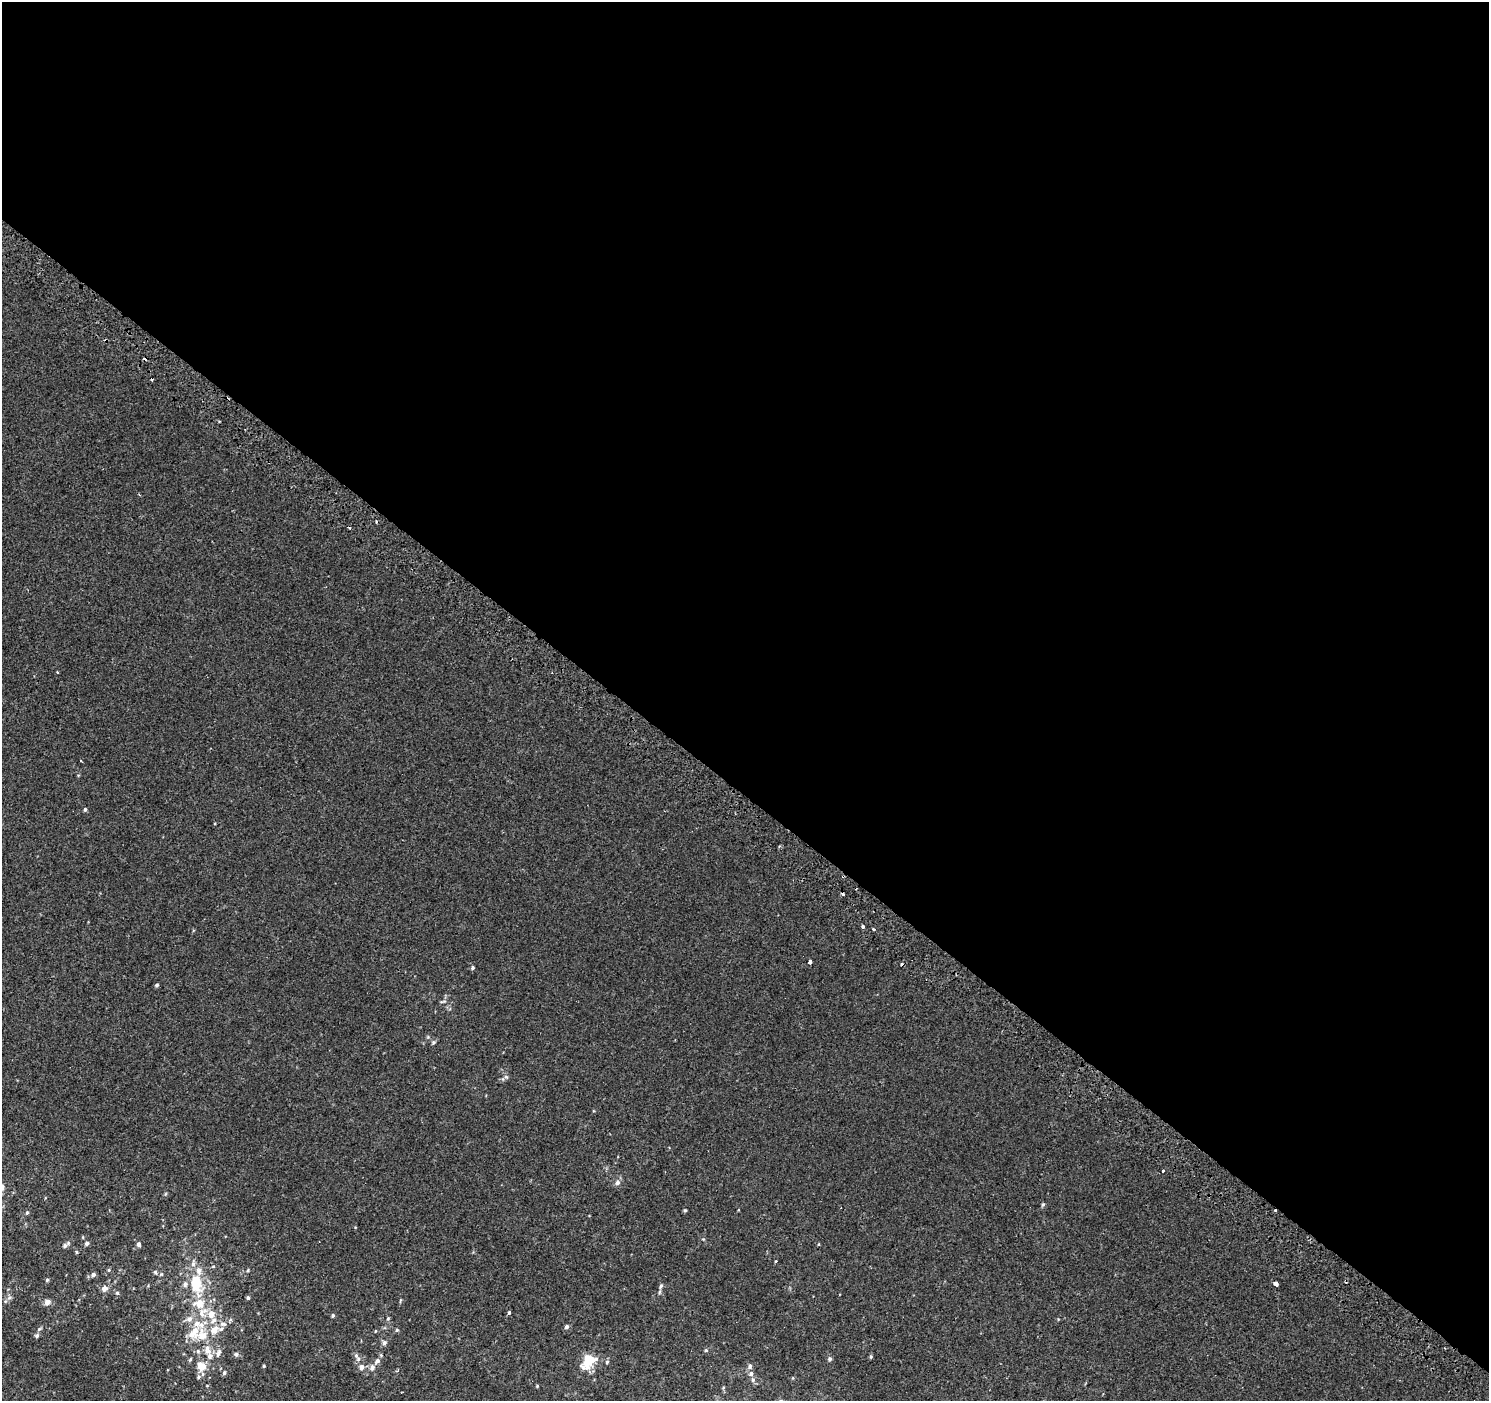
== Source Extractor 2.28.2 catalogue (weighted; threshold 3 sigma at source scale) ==
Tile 3 of 4 x 4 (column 3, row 1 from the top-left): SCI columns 3049-4535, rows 4499-5897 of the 6086 x 6113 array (HDU 1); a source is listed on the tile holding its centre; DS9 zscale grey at full resolution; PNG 1491 x 1403 px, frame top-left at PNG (2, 2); no overlay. Shown black and unused: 57% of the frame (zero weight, under 2 of 3 exposures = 3% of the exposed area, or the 3 px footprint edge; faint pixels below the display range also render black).
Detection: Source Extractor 2.28.2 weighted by HDU 2 'WHT'; one run over the whole footprint, this tile lists its part. Background 3.13e-04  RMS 0.0027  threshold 0.0122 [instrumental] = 3 sigma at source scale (4.5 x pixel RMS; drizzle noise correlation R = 1.50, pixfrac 1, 0.0396/0.0396 arcsec/px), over >= 5 px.
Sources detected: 89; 9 cosmic-ray / hot-pixel residue — not listed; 13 inside a brighter listed object's ellipse — not listed separately; the other 67 listed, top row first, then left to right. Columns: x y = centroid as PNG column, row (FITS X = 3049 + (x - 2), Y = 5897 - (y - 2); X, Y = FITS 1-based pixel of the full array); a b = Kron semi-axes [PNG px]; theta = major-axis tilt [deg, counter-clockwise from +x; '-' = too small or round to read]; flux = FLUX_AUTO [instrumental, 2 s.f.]
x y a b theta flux
57 672 3 2 - 0.2
85 809 5 4 - 0.37
779 846 3 3 - 0.33
863 927 3 3 - 2.9
873 929 4 3 - 0.29
810 962 5 4 - 0.59
472 968 5 4 - 0.4
157 985 5 4 - 0.37
443 1001 9 3 6 0.34
433 1042 6 5 - 0.41
506 1077 6 5 - 0.44
1163 1171 3 3 - 0.6
617 1183 7 6 - 0.87
1043 1204 6 4 54 0.32
685 1210 4 3 - 0.34
27 1213 5 4 - 0.32
86 1243 5 5 - 0.61
139 1244 5 5 - 0.71
65 1246 7 5 35 0.72
76 1252 4 4 - 0.28
776 1261 3 3 - 0.31
109 1270 5 3 - 0.27
248 1270 5 3 - 0.23
155 1272 6 5 - 0.41
93 1274 5 5 - 0.7
47 1280 5 4 - 0.35
196 1284 26 14 -81 9.9
1276 1284 5 4 - 1.5
661 1286 7 4 69 0.57
104 1289 7 6 - 1.2
117 1293 5 5 - 0.39
9 1298 7 4 19 0.48
248 1298 4 3 - 0.45
47 1302 6 6 - 1.4
509 1313 3 3 - 0.99
211 1314 12 10 78 2.9
333 1315 5 4 - 0.34
388 1318 6 4 88 0.36
223 1324 11 7 -14 1.3
567 1327 5 5 - 0.59
39 1329 7 4 45 0.4
397 1330 5 4 - 0.34
375 1331 4 3 - 0.18
37 1335 6 5 - 0.49
202 1335 23 21 -22 8.2
384 1343 6 6 - 0.65
706 1350 5 4 - 0.31
219 1353 13 5 67 1.1
236 1354 6 5 - 0.64
210 1356 10 9 - 1.6
356 1356 8 5 -64 0.77
871 1357 6 4 71 0.32
830 1359 5 5 - 0.52
377 1361 8 6 52 0.84
588 1361 18 12 48 6.3
607 1362 5 5 - 0.37
201 1366 13 10 -28 3.6
264 1366 3 3 - 0.3
750 1366 7 5 78 0.64
361 1367 7 6 - 1.1
372 1367 8 7 - 1
224 1373 6 5 - 0.52
751 1374 7 6 - 0.68
198 1377 8 6 42 0.68
753 1380 7 5 -69 0.66
537 1386 4 4 - 0.22
723 1388 5 3 - 0.22
Overlapping masked pixels (flux is a lower limit): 1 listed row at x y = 196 1284